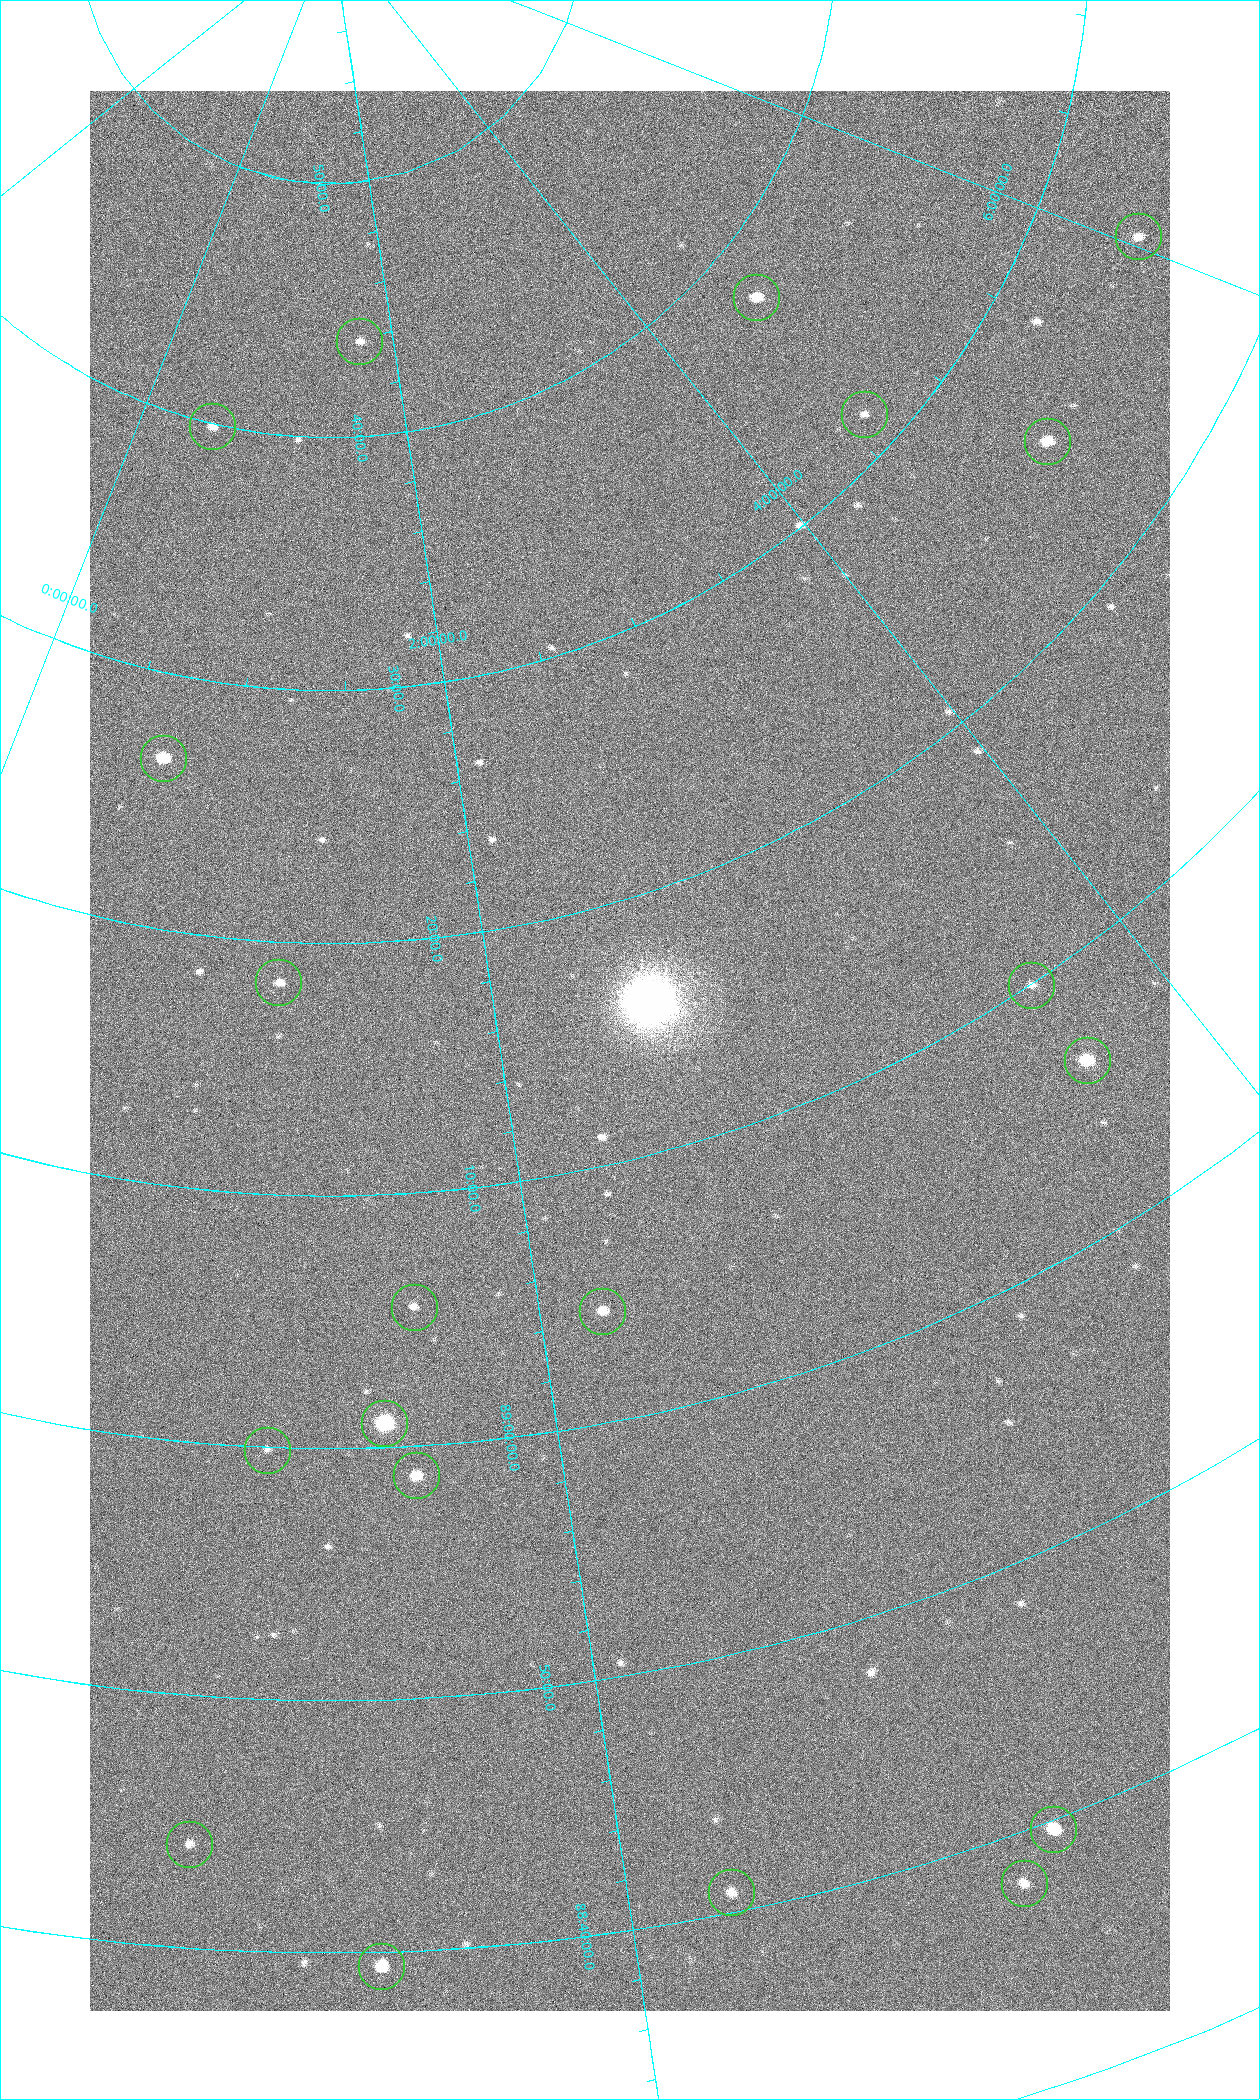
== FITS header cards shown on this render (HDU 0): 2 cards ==
NAXIS1  =                 1080 / length of data axis 1
NAXIS2  =                 1920 / length of data axis 2

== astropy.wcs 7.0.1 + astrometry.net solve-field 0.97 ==
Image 1080 x 1920 px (HDU 0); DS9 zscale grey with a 90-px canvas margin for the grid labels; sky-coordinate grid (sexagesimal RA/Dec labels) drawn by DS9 from the SOLVED WCS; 20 Tycho-2 reference stars matched to detected sources circled (green)
Header WCS: none
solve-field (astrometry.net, Tycho-2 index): SOLVED blind (the file carries no WCS)
Solved WCS: RA---TAN-SIP/DEC--TAN-SIP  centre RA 02:25:24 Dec +89:14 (36.35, +89.24 deg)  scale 2.37 arcsec/px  FOV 42.7' x 76.0'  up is +15 deg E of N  parity flipped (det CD > 0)
(file carries no celestial WCS; the grid is the blind solution)
Tycho-2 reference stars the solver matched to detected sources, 20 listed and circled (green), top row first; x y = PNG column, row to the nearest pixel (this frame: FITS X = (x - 90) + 1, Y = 1920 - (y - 91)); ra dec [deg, ICRS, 3 dp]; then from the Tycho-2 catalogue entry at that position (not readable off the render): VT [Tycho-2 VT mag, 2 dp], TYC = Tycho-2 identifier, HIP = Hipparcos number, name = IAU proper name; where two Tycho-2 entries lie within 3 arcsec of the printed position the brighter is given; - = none
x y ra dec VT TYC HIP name
1138 236 90.669 +89.431 10.31 4630-104-1 - -
756 297 70.692 +89.630 9.34 4629-37-1 - -
359 341 25.399 +89.729 11.04 4627-64-1 - -
864 414 69.250 +89.526 11.02 4629-45-1 - -
212 426 7.906 +89.665 10.51 4627-6-1 - -
1047 441 75.971 +89.421 9.41 4629-33-1 - -
163 758 9.931 +89.444 8.22 4627-49-1 3128 -
278 982 18.559 +89.307 10.52 4627-75-1 - -
1031 985 55.017 +89.166 11.19 4628-70-1 - -
1087 1060 55.225 +89.105 8.15 4628-68-1 17195 -
414 1307 24.867 +89.092 10.76 4627-125-1 - -
602 1311 32.549 +89.073 9.84 4628-149-1 - -
384 1423 23.461 +89.016 6.47 4627-259-1 7283 -
267 1450 19.000 +88.998 11.53 4627-46-1 - -
416 1475 24.587 +88.980 9.00 4627-86-1 - -
1053 1829 42.246 +88.661 8.90 4628-20-1 - -
189 1844 17.187 +88.735 11.22 4627-80-1 - -
1024 1883 40.943 +88.634 10.89 4628-71-1 - -
731 1892 32.945 +88.680 10.72 4628-99-1 - -
381 1966 22.838 +88.657 9.18 4627-37-1 - -